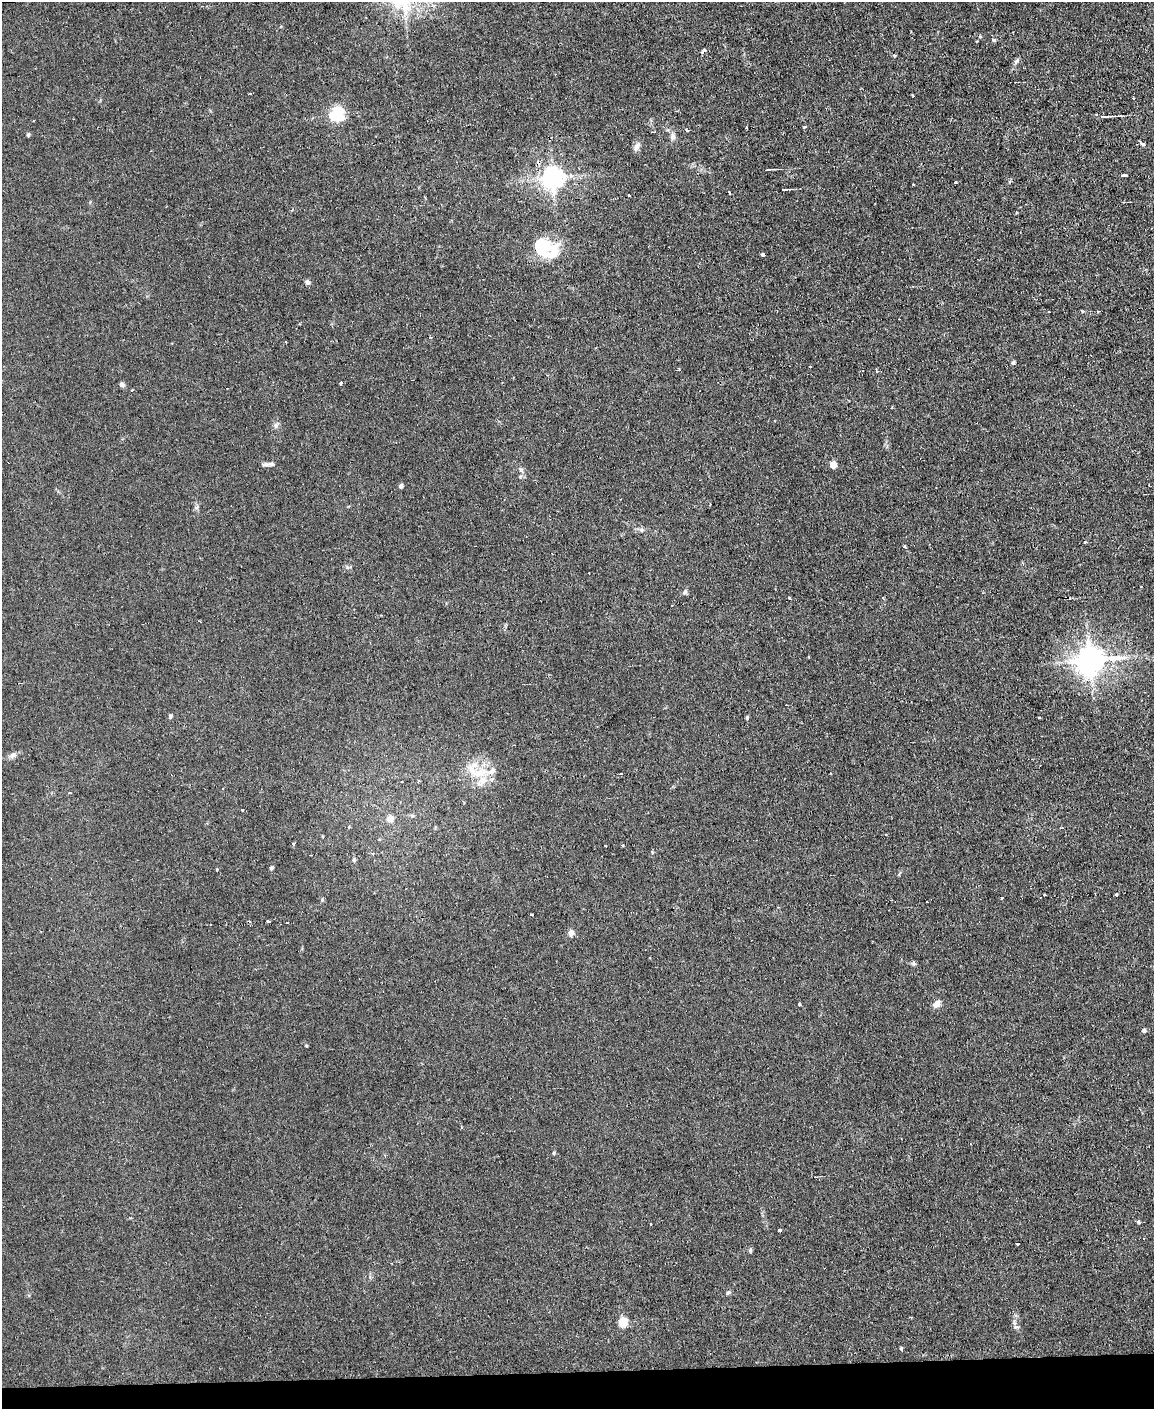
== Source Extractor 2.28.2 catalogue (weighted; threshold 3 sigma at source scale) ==
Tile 10 of 4 x 3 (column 2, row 3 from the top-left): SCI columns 1153-2304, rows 234-1640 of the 4609 x 4577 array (HDU 1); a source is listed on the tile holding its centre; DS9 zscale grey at full resolution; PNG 1156 x 1411 px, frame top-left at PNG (2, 2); no overlay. Shown black and unused: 3% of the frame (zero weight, under 2 of 3 exposures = <1% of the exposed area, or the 3 px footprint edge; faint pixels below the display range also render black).
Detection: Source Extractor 2.28.2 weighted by HDU 2 'WHT'; one run over the whole footprint, this tile lists its part. Background 0.0454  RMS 0.0051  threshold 0.0229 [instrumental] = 3 sigma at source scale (4.5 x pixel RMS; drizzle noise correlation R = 1.50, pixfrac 1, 0.05/0.05 arcsec/px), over >= 5 px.
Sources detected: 106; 12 cosmic-ray / hot-pixel residue — not listed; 5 inside a brighter listed object's ellipse — not listed separately; the other 89 listed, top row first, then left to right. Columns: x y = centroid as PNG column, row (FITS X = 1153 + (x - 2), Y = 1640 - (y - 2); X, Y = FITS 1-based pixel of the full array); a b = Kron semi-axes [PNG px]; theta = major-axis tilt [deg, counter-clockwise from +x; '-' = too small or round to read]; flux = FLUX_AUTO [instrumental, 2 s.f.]
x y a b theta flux
994 40 4 3 - 1.9
703 50 9 4 40 0.85
894 55 4 4 - 0.58
1016 61 10 5 52 1.5
1133 98 3 2 - 0.95
337 114 6 6 - 100
1111 116 13 3 3 1.3
746 127 4 2 - 0.48
805 127 3 3 - 1.4
687 130 4 3 - 2.1
28 135 5 4 - 0.7
672 137 9 6 84 2.2
1143 145 4 3 - 2.3
637 146 13 7 65 2.3
770 169 11 2 5 0.89
1123 176 6 3 9 7.7
553 178 8 7 - 410
955 183 3 3 - 1.1
913 184 3 2 - 0.74
729 193 4 3 - 2
629 196 3 3 - 1.7
553 251 37 23 -39 17
762 255 4 3 - 2.3
307 282 7 6 - 1.2
1082 311 4 3 - 0.98
1098 311 4 3 - 0.52
430 337 4 3 - 0.59
1013 362 5 4 - 0.84
679 370 4 3 - 1.3
876 371 4 2 - 0.76
341 383 3 3 - 2.7
122 385 6 5 - 1.6
132 390 3 2 - 0.62
276 425 8 7 - 1.5
268 464 15 4 2 2.1
833 465 5 5 - 9.9
521 470 7 5 -53 1.1
1149 485 2 2 - 0.43
401 486 4 4 - 1.6
642 530 7 6 - 1.2
1085 542 4 3 - 0.55
905 547 4 3 - 1.1
685 592 7 5 87 1.1
790 598 3 3 - 0.84
1090 660 9 9 - 720
170 716 5 5 - 1
747 717 4 3 - 0.77
1039 718 4 2 - 0.41
13 755 11 7 29 2.1
476 771 39 20 -24 17
419 781 3 2 - 0.59
402 782 3 2 - 0.52
222 789 3 2 - 0.54
69 793 3 3 - 1.1
242 810 3 3 - 1.8
412 816 6 5 - 0.88
390 819 7 7 - 4
349 827 4 4 - 0.39
1062 828 3 3 - 0.57
293 843 3 3 - 2
605 845 3 3 - 5.5
622 845 3 3 - 0.88
354 860 6 5 - 0.95
271 868 5 4 - 1
1045 894 3 2 - 1.2
1116 895 3 3 - 0.97
1001 898 3 2 - 0.52
322 900 5 5 - 0.64
531 915 3 2 - 0.65
268 921 3 3 - 2
287 923 3 3 - 1.2
571 933 8 6 81 2.4
914 963 8 5 -69 0.91
799 1004 3 3 - 0.59
937 1004 11 7 49 3.2
1144 1030 5 4 - 1.6
306 1046 4 3 - 0.44
461 1127 3 3 - 0.55
554 1153 5 4 - 0.57
1138 1222 5 4 - 0.77
651 1224 3 2 - 0.35
780 1230 4 3 - 0.81
1017 1243 3 3 - 1.9
750 1249 7 5 73 0.85
728 1292 7 5 61 0.89
911 1317 4 2 - 0.41
622 1322 6 5 - 26
1016 1327 10 3 -10 0.8
901 1348 4 3 - 0.68
Unlisted compact peaks at least as high as the median listed source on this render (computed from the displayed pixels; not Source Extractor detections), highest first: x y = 980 36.